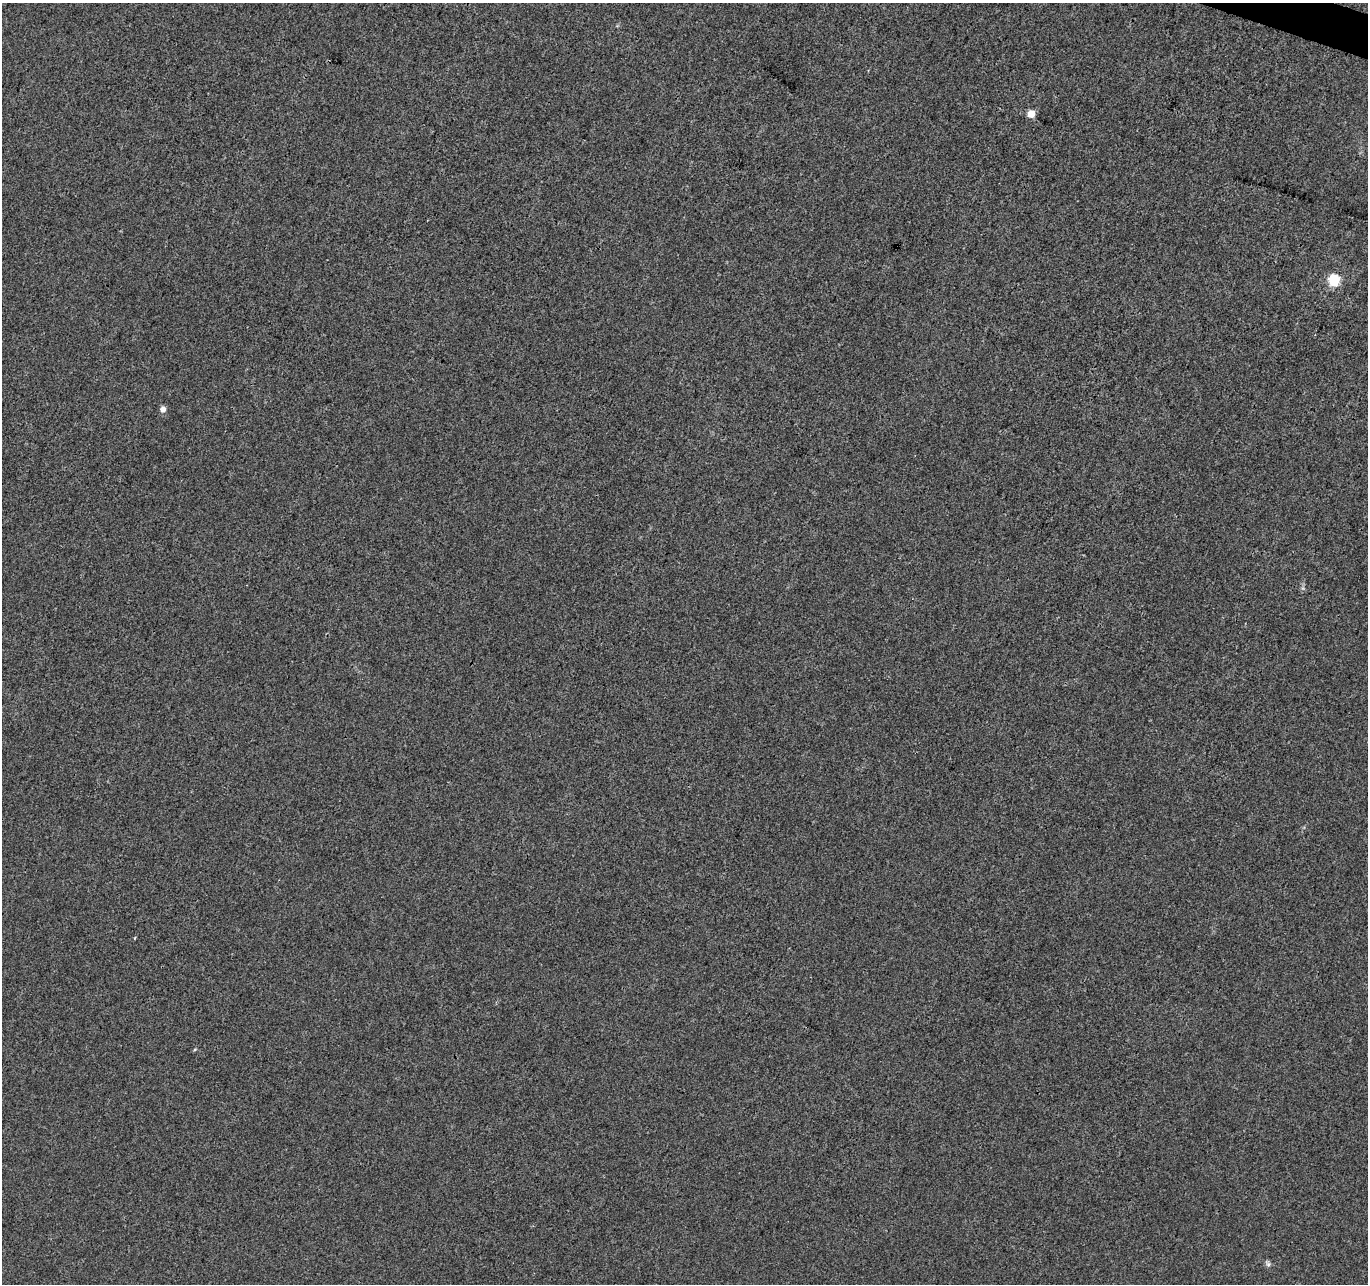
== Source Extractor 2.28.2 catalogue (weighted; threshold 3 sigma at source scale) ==
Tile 10 of 4 x 4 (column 2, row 3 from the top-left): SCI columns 1376-2741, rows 1561-2842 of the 5475 x 5619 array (HDU 1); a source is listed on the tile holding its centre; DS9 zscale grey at full resolution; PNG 1370 x 1286 px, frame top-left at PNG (2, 3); no overlay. Shown black and unused: <1% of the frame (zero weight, under 3 of 4 exposures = <1% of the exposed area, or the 3 px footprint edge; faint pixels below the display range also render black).
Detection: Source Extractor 2.28.2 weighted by HDU 2 'WHT'; one run over the whole footprint, this tile lists its part. Background 0.00347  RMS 0.0029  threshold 0.0132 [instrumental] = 3 sigma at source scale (4.5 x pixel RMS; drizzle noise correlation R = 1.50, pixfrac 1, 0.0396/0.0396 arcsec/px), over >= 5 px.
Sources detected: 5; all 5 listed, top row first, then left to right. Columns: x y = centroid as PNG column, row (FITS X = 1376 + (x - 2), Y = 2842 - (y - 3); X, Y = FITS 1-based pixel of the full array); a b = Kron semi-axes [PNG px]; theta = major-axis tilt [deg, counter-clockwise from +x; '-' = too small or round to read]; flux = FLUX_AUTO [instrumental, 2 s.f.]
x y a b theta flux
1031 114 5 5 - 7.5
1334 280 5 5 - 30
163 409 4 4 - 3.2
195 1049 5 3 - 0.31
1268 1264 10 6 -63 0.82